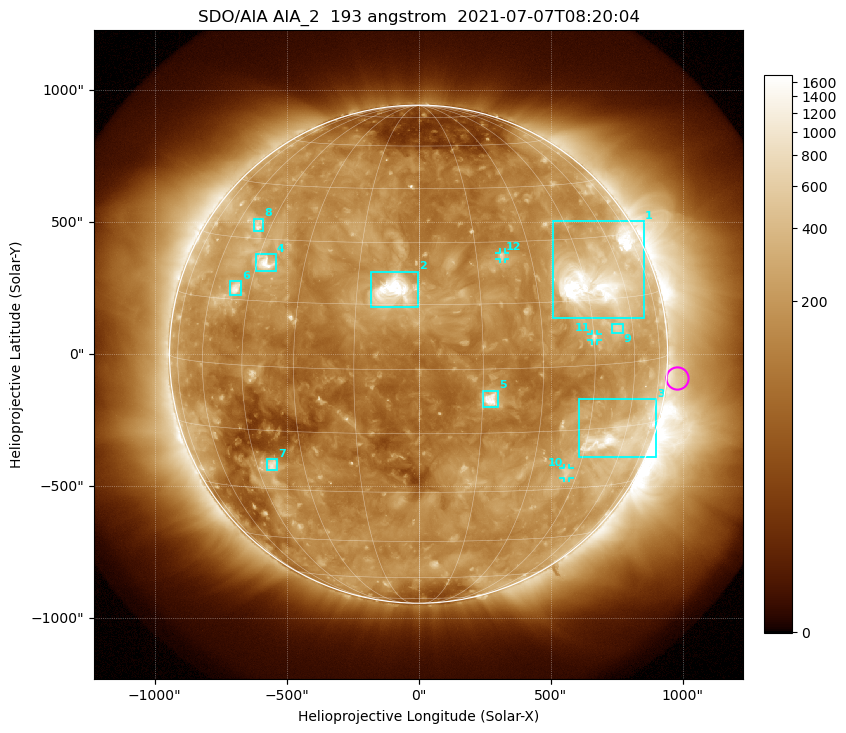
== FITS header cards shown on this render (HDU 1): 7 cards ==
TELESCOP= 'SDO/AIA '           / For AIA: SDO/AIA
INSTRUME= 'AIA_2   '           / For AIA: AIA_ATA1, AIA_ATA2, AIA_ATA3 or AIA_AT
WAVELNTH=                  193 / [angstrom] Wavelength
WAVEUNIT= 'angstrom'           / Wavelength unit: angstrom
DATE-OBS= '2021-07-07T08:20:04.847' / [ISO] Date when observation started; ISO 8
CTYPE1  = 'HPLN-TAN'           / CTYPE1: HPLN
CTYPE2  = 'HPLT-TAN'           / CTYPE2: HPLT

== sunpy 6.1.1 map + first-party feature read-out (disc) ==
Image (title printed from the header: SDO/AIA AIA_2  193 angstrom  2021-07-07T08:20:04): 1024 x 1024 px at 2.4 arcsec/px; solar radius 944 arcsec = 393 px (full disc in frame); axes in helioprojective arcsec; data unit not stated in the header (colour bar unlabelled)
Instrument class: DISC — disc imager (sunpy class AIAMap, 193 A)
Bright regions (active regions / flare kernels): reference = the median radial profile (limb darkening/brightening removed); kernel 9 px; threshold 5 sigma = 324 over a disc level ~156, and >= 1.15x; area >= 12 px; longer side >= 9 px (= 22 arcsec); searched inside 0.97 R_sun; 12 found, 12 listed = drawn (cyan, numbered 1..; 3 of them under ~33 arcsec drawn as corner ticks so the feature stays visible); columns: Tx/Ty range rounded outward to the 5 arcsec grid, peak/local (2 s.f.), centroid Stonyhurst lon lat
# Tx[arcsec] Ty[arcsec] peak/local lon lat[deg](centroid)
1 505..855 135..505 16 +50 +20
2 -180..0 175..315 23 -6 +18
3 610..900 -390..-170 9.7 +58 -17
4 -620..-540 315..380 9.7 -42 +24
5 245..300 -200..-140 12 +17 -7
6 -715..-670 225..275 7.2 -50 +18
7 -575..-535 -440..-395 6 -40 -24
8 -625..-585 465..515 4.8 -50 +33
9 735..775 80..115 3.7 +54 +8
10 550..570 -470..-430 3.6 +41 -26
11 655..680 50..80 4.1 +45 +6
12 305..330 360..385 4.9 +22 +26
Off-limb structures (1.02-1.3 R_sun): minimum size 162 px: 2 found; the strongest spans PA ~220..320 deg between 1.02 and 1.3 R_sun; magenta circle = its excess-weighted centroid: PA ~265 deg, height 1.04 R_sun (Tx ~980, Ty ~-90 arcsec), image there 1.5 x the reference